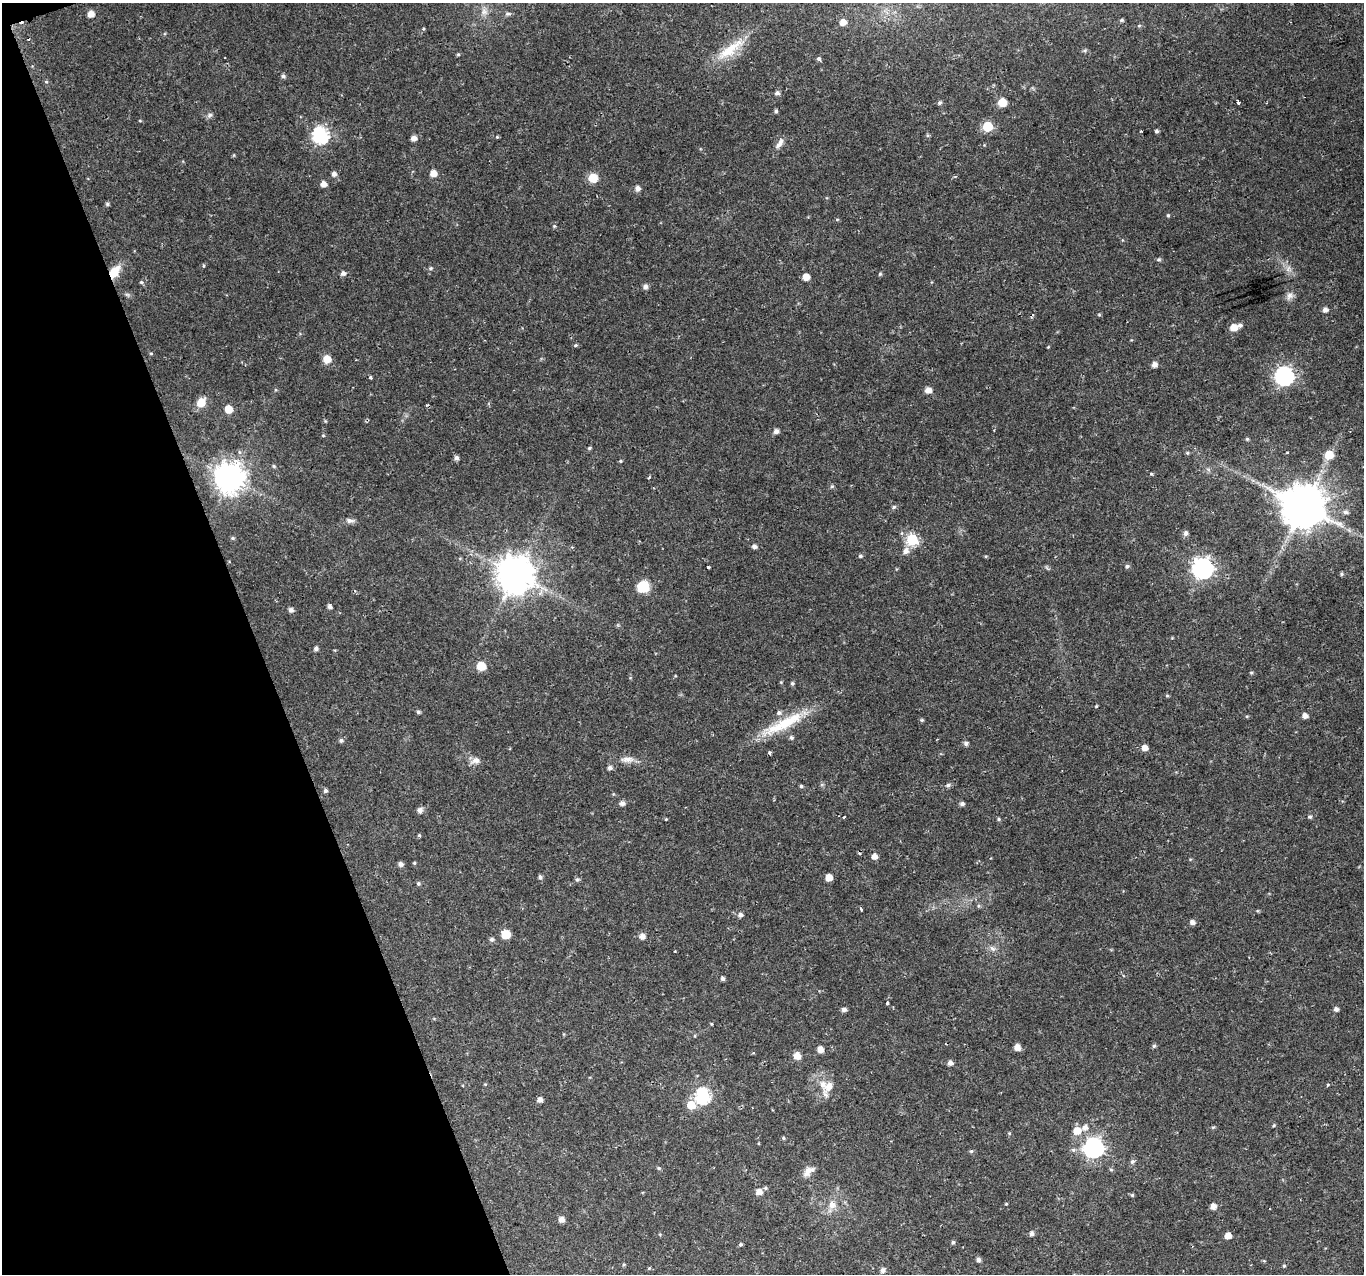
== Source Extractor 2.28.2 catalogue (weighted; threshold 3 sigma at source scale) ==
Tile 5 of 4 x 4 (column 1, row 2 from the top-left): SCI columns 4-1365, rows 2672-3943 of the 5449 x 5285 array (HDU 1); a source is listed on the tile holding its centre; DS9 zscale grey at full resolution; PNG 1366 x 1276 px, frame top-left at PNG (2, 3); no overlay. Shown black and unused: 19% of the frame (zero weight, under 2 of 3 exposures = <1% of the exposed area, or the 3 px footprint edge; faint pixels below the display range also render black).
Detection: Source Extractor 2.28.2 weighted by HDU 2 'WHT'; one run over the whole footprint, this tile lists its part. Background 0.0288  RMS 0.0031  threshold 0.0141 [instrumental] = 3 sigma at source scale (4.5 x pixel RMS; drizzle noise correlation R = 1.50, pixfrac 1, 0.0396/0.0396 arcsec/px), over >= 5 px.
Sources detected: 181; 3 cosmic-ray / hot-pixel residue — not listed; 2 inside a brighter listed object's ellipse — not listed separately; the other 176 listed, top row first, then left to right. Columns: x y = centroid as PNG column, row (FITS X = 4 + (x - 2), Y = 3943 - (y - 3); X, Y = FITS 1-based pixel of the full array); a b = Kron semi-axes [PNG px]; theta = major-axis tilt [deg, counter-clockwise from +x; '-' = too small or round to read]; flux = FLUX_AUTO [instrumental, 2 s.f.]
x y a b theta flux
484 12 9 8 - 1.6
91 14 6 6 - 2.4
508 14 7 5 2 0.68
1121 20 5 4 - 0.44
843 22 5 5 - 2.7
1139 25 5 4 - 0.33
28 40 3 2 - 0.61
730 50 43 13 38 9.1
458 54 4 4 - 0.36
819 59 5 5 - 0.67
283 76 6 5 - 0.64
46 82 5 3 - 0.35
777 93 6 5 - 0.89
1002 102 7 7 - 4.3
1239 102 4 3 - 0.84
939 103 6 5 - 0.59
776 111 4 4 - 0.56
210 115 7 5 44 0.72
140 121 5 3 - 0.26
988 126 6 6 - 13
1141 131 2 2 - 0.32
1156 131 5 4 - 0.6
321 135 7 7 - 66
413 138 5 5 - 1.6
779 143 16 6 55 1.7
433 173 6 5 - 2.9
334 174 6 6 - 0.99
593 178 7 7 - 5.3
324 184 6 5 - 2
638 188 6 5 - 1.4
107 204 5 4 - 0.49
1168 215 4 4 - 0.37
837 219 5 3 - 0.33
554 226 4 4 - 0.33
1158 259 5 5 - 0.53
430 268 6 5 - 0.49
1288 269 9 4 59 0.88
114 272 15 9 55 5.4
343 273 6 5 - 1
880 274 5 4 - 0.41
806 277 5 5 - 3.1
141 282 6 5 - 0.48
645 286 6 5 - 1.1
127 294 7 4 -19 0.55
1290 296 12 9 51 1.5
1325 310 6 5 - 1.3
1099 315 5 3 - 0.33
1240 325 6 5 - 0.79
1233 328 7 6 - 3.4
576 345 5 4 - 0.39
1048 347 5 3 - 0.23
151 353 5 3 - 0.3
327 359 8 8 - 3.2
1154 365 6 5 - 1.4
1284 376 7 7 - 120
370 377 3 3 - 0.69
928 390 7 6 - 2
201 402 10 8 59 3.9
228 409 7 6 - 4.1
776 431 5 5 - 1.3
323 435 5 3 - 0.28
1247 439 4 4 - 0.39
589 448 6 4 28 0.43
1187 453 5 4 - 0.42
1329 455 7 6 - 6.7
456 458 5 5 - 0.97
620 461 4 4 - 0.31
274 466 5 4 - 0.39
1151 474 5 4 - 0.32
649 477 3 3 - 0.41
230 478 10 9 - 450
832 486 5 4 - 0.43
1303 506 12 11 - 1300
894 507 5 4 - 0.55
1346 512 8 7 - 1.1
350 521 9 7 -1 1.1
1185 533 6 5 - 0.99
233 538 5 4 - 0.44
912 540 6 6 - 28
754 546 5 5 - 1
906 551 8 7 - 1.8
860 556 5 4 - 0.5
1127 566 6 5 - 0.59
708 567 3 3 - 1.3
1203 569 8 8 - 160
516 574 11 10 - 760
1341 574 6 4 89 0.4
643 587 7 7 - 14
330 607 5 4 - 0.96
291 610 5 5 - 1
316 649 5 5 - 0.96
481 666 7 7 - 6
1251 673 5 3 - 0.31
792 683 5 4 - 0.49
1167 696 5 3 - 0.33
418 712 4 4 - 0.61
1247 716 5 3 - 0.31
1305 716 5 5 - 1.7
922 720 5 4 - 0.41
783 724 66 12 27 14
791 738 5 5 - 0.68
341 740 6 5 - 0.7
966 743 6 5 - 0.78
1144 748 6 5 - 2.1
769 752 3 3 - 0.56
627 759 20 7 1 2.4
476 760 11 8 11 1.9
610 768 6 5 - 0.86
948 785 5 5 - 0.65
801 786 4 4 - 0.44
325 791 5 4 - 0.69
622 803 6 5 - 1.2
962 804 5 4 - 0.85
420 810 6 6 - 1.3
844 817 3 2 - 0.42
1310 817 6 5 - 0.53
666 819 4 3 - 0.26
999 819 5 4 - 0.39
419 835 4 4 - 0.43
874 856 6 5 - 2
414 863 4 4 - 0.32
401 864 5 5 - 1.2
540 877 5 5 - 0.7
829 878 5 5 - 3.3
577 879 6 5 - 0.55
418 883 5 5 - 0.51
979 906 5 5 - 0.47
861 909 4 2 - 1
740 915 6 5 - 1
1192 922 6 5 - 1.2
506 934 6 6 - 6.9
642 936 6 6 - 1.7
491 939 6 6 - 0.72
992 948 9 6 -31 1.1
675 951 3 2 - 0.31
723 979 5 4 - 0.77
887 1003 3 3 - 1.2
1336 1009 5 4 - 1.1
844 1010 5 5 - 1
711 1024 5 3 - 0.28
1154 1046 5 4 - 0.6
1017 1047 6 6 - 2.1
820 1049 5 5 - 2.4
797 1056 7 6 - 2.9
950 1063 5 5 - 1.4
1328 1085 5 4 - 0.33
828 1087 17 12 54 3.5
703 1096 7 7 - 58
540 1100 5 5 - 1.3
691 1105 7 7 - 5.4
1274 1125 5 4 - 0.37
1085 1127 7 7 - 1.6
1213 1127 6 3 19 0.36
1077 1131 7 7 - 3.6
783 1138 5 4 - 0.36
1094 1148 8 7 - 140
971 1151 5 4 - 0.44
1132 1162 7 6 - 0.76
659 1168 6 4 -27 0.47
808 1171 16 8 40 2.2
765 1188 5 4 - 0.45
759 1192 6 6 - 2.1
1132 1195 6 5 - 0.39
1006 1204 3 3 - 0.46
832 1205 11 10 - 2.5
1213 1206 5 5 - 1.9
561 1219 5 5 - 1.7
1032 1233 6 6 - 0.9
1228 1236 5 5 - 2.7
953 1242 5 4 - 0.51
740 1244 4 4 - 0.52
978 1259 5 5 - 0.82
624 1264 5 3 - 0.34
1284 1266 5 4 - 0.35
649 1268 4 4 - 0.3
883 1270 6 6 - 1.2
Overlapping masked pixels (flux is a lower limit): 1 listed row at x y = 114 272